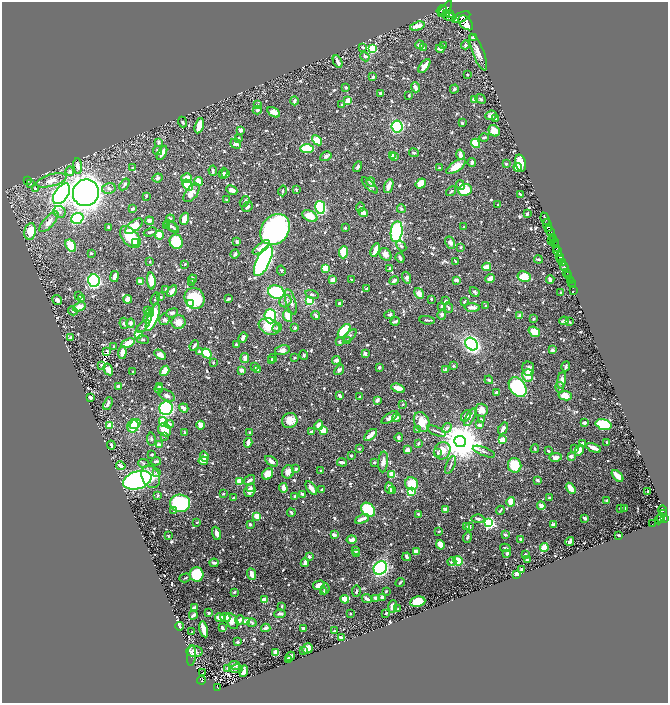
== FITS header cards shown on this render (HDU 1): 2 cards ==
NAXIS1  =                 1332
NAXIS2  =                 1401

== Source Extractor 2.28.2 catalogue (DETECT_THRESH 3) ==
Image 1332 x 1401 px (HDU 1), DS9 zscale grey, zoomed out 1/2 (1 PNG px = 2 x 2 image px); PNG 670 x 705 px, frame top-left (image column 1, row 1401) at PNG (2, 2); each listed source drawn as its Kron ellipse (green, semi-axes under 4 px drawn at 4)
Background 0.473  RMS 0.0081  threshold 0.0244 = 3 sigma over >= 5 px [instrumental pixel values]
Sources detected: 999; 43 cannot appear on this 1/2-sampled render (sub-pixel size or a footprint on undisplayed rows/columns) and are neither listed nor drawn; of the other 956, the 500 brightest by FLUX_AUTO listed and drawn (456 fainter detections omitted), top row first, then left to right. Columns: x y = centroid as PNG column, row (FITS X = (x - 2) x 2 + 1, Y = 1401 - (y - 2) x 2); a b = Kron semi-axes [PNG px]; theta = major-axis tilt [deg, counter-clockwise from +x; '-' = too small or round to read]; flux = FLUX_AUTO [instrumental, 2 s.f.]
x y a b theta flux
445 9 10 4 53 2200
442 10 5 3 - 770
449 13 3 3 - 1300
446 14 3 2 - 750
450 16 7 3 -16 2100
461 17 10 4 23 4600
466 23 9 5 -47 4400
417 26 8 3 16 18
473 38 3 2 - 4.5
420 45 4 3 - 6.2
465 45 4 4 - 2.8
443 46 3 3 - 2.3
363 47 4 3 - 2.7
423 48 4 3 - 3.6
373 49 3 3 - 110
440 49 4 4 - 5.9
478 52 19 5 -69 17
365 57 5 3 - 2.4
338 62 6 2 -64 10
424 66 8 3 53 18
467 75 2 2 - 3.2
373 77 3 2 - 4.3
415 87 5 3 - 11
346 88 3 2 - 6.1
454 89 4 3 - 2.8
381 93 3 2 - 5.7
409 95 3 2 - 2
475 99 4 3 - 18
480 99 6 3 -42 2.8
348 100 3 3 - 22
294 101 4 3 - 4.8
257 105 4 3 - 4.9
342 105 3 3 - 2.1
257 110 4 3 - 3.6
274 112 7 4 -32 12
491 115 6 4 23 6.4
495 119 3 3 - 2.6
183 122 5 3 - 2.6
462 123 3 2 - 2.5
199 126 8 3 75 32
397 127 6 5 - 200
240 130 4 3 - 3.6
494 131 6 5 - 18
484 137 4 2 - 3.5
238 139 3 3 - 2.5
317 140 6 4 -42 34
159 142 3 3 - 2.9
475 143 5 4 - 65
236 144 5 5 - 7.1
307 149 7 4 1 71
158 151 5 3 - 3
162 153 8 3 62 14
414 153 5 3 - 3.4
392 155 4 4 - 6.3
460 155 5 3 - 12
326 156 6 4 30 4.2
395 157 3 2 - 2.3
472 162 4 3 - 5.8
520 163 8 5 -75 24
506 164 3 2 - 3.8
78 166 8 4 -84 9.6
358 167 5 4 - 3.9
456 167 11 5 34 26
518 167 4 3 - 39
132 168 3 3 - 2.3
439 168 3 2 - 2.8
70 171 5 3 - 4.5
213 171 5 2 - 2.9
223 173 5 3 - 3
226 174 4 3 - 5
158 178 5 4 - 5.5
186 178 5 4 - 20
28 180 4 2 - 2.4
51 180 16 6 15 18
198 182 4 3 - 32
371 182 4 4 - 4
421 183 5 4 - 25
30 184 3 2 - 4.5
125 184 6 3 55 3.9
188 185 6 4 -53 49
370 185 10 4 -44 4.8
460 185 5 3 - 4.9
389 186 7 3 68 19
109 188 7 5 13 4.7
35 189 4 3 - 3.2
232 190 6 4 -26 13
296 190 4 2 - 2.1
465 190 7 6 - 45
283 191 5 3 - 2.6
451 191 5 2 - 2
86 193 13 13 - 1300
192 193 10 6 51 15
61 194 12 6 55 540
520 194 4 2 - 2.1
146 196 2 2 - 3.9
227 200 3 2 - 3
245 202 6 3 56 4.1
498 204 2 2 - 2.5
247 207 6 2 47 4.2
320 207 7 5 -79 200
360 207 4 4 - 2.8
132 209 4 3 - 3.7
401 209 4 4 - 3.1
60 212 6 5 - 4.6
363 212 5 3 - 7.8
527 213 4 3 - 3.3
310 216 8 5 -28 38
77 218 6 5 - 120
170 219 4 3 - 2.8
184 219 6 4 70 18
545 219 6 1 -66 120
149 221 4 4 - 5.3
49 222 13 5 48 12
167 225 4 3 - 2.7
547 225 6 2 -72 1400
134 226 10 5 39 37
171 226 8 4 -38 5.8
109 227 3 3 - 3.1
173 227 7 2 -46 2.8
464 227 2 2 - 2.1
345 228 2 2 - 2.5
275 229 17 13 51 470
30 231 8 5 80 29
550 231 6 2 -65 930
150 232 7 3 18 3.9
397 232 10 6 82 180
159 235 4 3 - 30
130 237 13 8 -49 71
553 237 3 2 - 110
553 240 2 1 - 130
551 241 3 1 - 79
136 242 3 2 - 85
176 242 7 6 - 72
237 242 4 2 - 4.1
450 243 6 4 -60 7.8
555 243 5 2 - 400
71 246 7 4 -57 37
401 246 6 3 -50 3
261 247 10 4 38 15
461 247 3 3 - 2.4
556 248 3 1 - 140
375 250 7 3 68 19
558 251 5 3 - 600
343 252 6 4 86 35
91 253 2 2 - 2.8
235 254 5 3 - 3.7
385 254 7 5 -55 11
560 257 4 2 - 1500
400 258 5 3 - 3.6
538 259 4 2 - 2.8
561 259 3 1 - 680
263 261 17 6 65 720
455 261 3 2 - 2.1
150 262 2 2 - 3.4
563 263 2 2 - 310
185 264 3 2 - 2.5
487 267 4 3 - 23
564 267 4 3 - 1100
326 268 4 3 - 24
390 268 3 3 - 4.2
281 271 5 4 - 2.3
566 272 3 2 - 230
568 276 2 2 - 89
114 277 5 2 - 19
524 277 6 5 - 33
406 278 6 4 -70 5.2
490 278 5 4 - 9.9
193 279 4 3 - 4.8
550 279 4 2 - 9
333 280 4 3 - 17
352 280 3 2 - 2.7
456 280 4 3 - 9
570 280 2 1 - 19
94 281 6 5 - 430
151 281 8 3 -84 33
394 281 5 2 - 10
140 282 4 3 - 9.9
192 282 4 3 - 3
571 282 2 1 - 12
572 285 2 1 - 11
166 289 4 3 - 2.3
366 289 3 3 - 3.3
172 291 6 3 57 13
574 291 2 1 - 5.5
276 292 8 6 -15 110
474 292 5 4 - 4.6
419 293 6 4 -58 11
561 293 2 2 - 4.8
312 294 7 4 -15 3.1
79 295 3 2 - 3.3
161 297 2 2 - 2
82 298 3 3 - 4.5
194 298 11 9 -59 86
128 299 4 4 - 12
155 299 7 3 72 2.3
228 299 4 2 - 5.7
431 299 3 2 - 2.3
57 300 5 3 - 9.1
285 301 6 5 - 6.7
310 301 4 3 - 49
446 301 3 2 - 2
291 302 13 5 -73 10
464 302 3 2 - 2.3
190 303 3 3 - 76
340 303 3 2 - 7.2
441 306 2 2 - 2.4
486 306 3 3 - 2.8
79 307 7 4 23 17
472 307 7 3 -3 13
448 308 5 3 - 3.2
73 311 5 3 - 2.3
147 311 3 3 - 5.4
150 312 4 4 - 4.3
172 313 6 4 19 5.8
390 315 5 4 - 5
442 315 5 4 - 4.5
270 316 7 6 - 100
288 316 6 3 -64 23
316 316 4 3 - 4.8
520 316 3 3 - 13
153 317 15 5 70 84
148 318 5 3 - 17
164 319 5 5 - 4.2
534 319 2 2 - 2.5
427 320 8 2 -5 3.3
395 321 5 2 - 4.7
564 321 5 2 - 5.3
179 322 7 6 - 16
569 322 3 2 - 2.4
124 323 5 4 - 4.4
131 323 4 4 - 7.6
143 326 8 4 45 4.4
269 326 11 8 -22 37
277 328 5 3 - 2.7
295 328 4 3 - 2.7
344 331 8 4 50 110
534 332 6 4 -40 23
138 334 3 3 - 76
350 336 8 3 43 4.1
243 337 5 3 - 12
70 338 3 2 - 4.5
143 340 6 4 -9 2.4
348 341 4 3 - 2.3
339 342 4 3 - 2.6
128 343 7 4 24 21
471 344 7 5 -47 450
194 345 5 2 - 4.7
236 345 3 2 - 4.7
114 346 2 2 - 2.2
282 350 7 5 12 8.8
552 350 3 3 - 4.1
107 351 3 2 - 3.4
199 351 3 3 - 4.8
122 352 6 3 84 13
365 353 4 3 - 5
207 354 5 3 - 89
160 355 6 3 -32 13
304 355 5 3 - 2.8
295 357 3 2 - 2.4
245 358 5 3 - 9.9
272 358 4 4 - 4.7
271 360 3 2 - 3.4
336 360 4 3 - 5.3
213 363 2 2 - 4.3
102 365 3 2 - 5.8
453 366 4 3 - 2.2
254 367 3 3 - 6.1
379 367 3 2 - 4.5
566 367 5 3 - 3.2
108 369 6 3 -58 18
528 369 7 6 - 8.2
242 370 3 3 - 9.4
258 370 4 3 - 2.5
339 370 6 4 52 5.2
446 370 3 3 - 6.7
165 371 5 3 - 25
132 372 2 2 - 2.1
528 375 6 5 - 29
489 380 4 3 - 2.9
562 380 9 4 81 8.8
118 386 3 2 - 6
160 387 3 3 - 6.1
518 387 11 7 -54 160
398 388 7 4 -21 19
560 388 5 3 - 2.4
159 389 4 3 - 2.8
497 392 4 2 - 6
167 395 9 5 -27 6.9
339 395 4 3 - 4.5
565 396 6 4 -10 19
90 397 3 2 - 7.7
360 397 2 2 - 2.6
377 400 3 3 - 8.5
108 404 7 3 68 6.6
403 404 3 2 - 2.4
166 408 7 6 - 460
184 408 5 3 - 9.6
481 410 6 6 - 15
466 416 6 4 52 6.7
390 417 9 3 35 13
470 417 10 3 60 3.2
396 418 4 2 - 7.8
481 419 3 2 - 2
290 420 8 7 - 22
163 422 5 4 - 42
422 422 10 7 -68 30
584 423 3 3 - 5.8
135 424 6 4 38 58
169 424 5 3 - 8.6
110 425 4 3 - 21
200 425 4 3 - 12
319 425 5 4 - 15
479 425 3 3 - 7.6
604 425 8 5 -14 150
133 426 7 5 74 100
447 428 5 4 - 5.5
503 428 6 3 57 9.2
165 430 7 6 - 33
417 430 4 3 - 3
323 431 4 3 - 22
436 431 10 2 -23 2.8
250 432 3 2 - 2.1
311 432 3 3 - 3.9
185 433 3 2 - 2.3
371 435 8 3 41 17
165 436 3 3 - 2.1
399 437 4 3 - 2.9
151 439 6 3 -81 3.2
502 440 3 2 - 47
460 441 6 5 - 6600
607 442 2 2 - 2.4
248 443 5 2 - 9.6
418 443 3 2 - 3.6
583 443 3 2 - 7.3
111 445 4 2 - 5.2
159 445 4 3 - 11
594 448 8 2 -22 22
359 449 4 3 - 2
535 449 4 2 - 2.6
575 449 3 3 - 4.9
407 450 3 3 - 14
579 450 6 4 60 12
442 451 9 8 - 21
548 451 3 2 - 3
484 452 12 3 -21 4.1
438 453 4 3 - 2.4
152 454 3 3 - 2.8
351 456 3 2 - 2.3
571 456 3 3 - 8.3
204 457 5 3 - 13
556 457 6 4 9 10
156 461 5 2 - 5.1
203 461 4 3 - 13
271 461 7 3 -33 11
342 462 5 2 - 5.5
374 462 2 2 - 3.2
383 462 10 5 85 11
144 463 5 4 - 3.2
450 465 10 2 67 2.8
515 465 7 6 - 49
121 466 4 2 - 18
296 469 3 3 - 4.4
320 471 2 2 - 2.2
288 472 7 5 66 11
156 473 4 4 - 2.1
268 474 6 5 - 16
392 474 3 3 - 74
617 476 7 3 -47 30
151 477 12 8 -66 27
137 480 15 8 18 450
250 480 6 3 34 7.1
537 480 2 2 - 8.1
240 481 4 3 - 30
411 484 7 6 - 38
251 487 3 3 - 3
283 488 5 4 - 11
311 488 8 3 -53 14
389 488 6 3 -82 7.9
571 488 6 3 -57 21
250 490 7 5 68 10
322 490 3 3 - 3.7
392 491 3 3 - 3
648 491 2 2 - 3.2
411 492 4 4 - 44
223 494 3 2 - 2.2
302 494 3 3 - 5.4
158 495 3 2 - 4
295 497 3 3 - 6.3
234 498 3 2 - 5.5
549 498 4 3 - 2.4
607 501 2 2 - 18
511 502 5 4 - 32
180 503 10 9 - 160
541 506 4 3 - 17
625 508 2 2 - 3.5
620 509 3 2 - 2.2
173 510 4 3 - 2.7
368 510 8 6 -46 77
445 510 4 3 - 9
500 510 5 2 - 2.7
663 510 4 2 - 160
291 513 4 2 - 2.8
663 513 3 2 - 260
418 514 2 2 - 7.6
257 516 3 3 - 25
585 518 3 3 - 8
661 518 5 4 - 350
665 518 4 2 - 430
362 519 7 3 25 13
478 519 6 4 -2 5
659 519 5 2 - 170
197 522 2 2 - 2
489 523 4 3 - 340
250 524 3 2 - 4.5
553 524 3 2 - 11
653 524 2 1 - 18
466 527 4 3 - 2.4
470 527 4 2 - 2.3
439 531 3 3 - 2.7
216 533 7 3 -70 9.9
334 535 3 3 - 8.6
505 535 4 3 - 3.1
619 535 4 2 - 2.5
168 536 3 2 - 2.1
467 537 5 3 - 4.1
520 539 2 2 - 3.5
352 540 5 3 - 8.6
570 542 5 3 - 8.1
440 545 5 4 - 28
544 547 4 3 - 23
505 548 5 2 - 2.9
356 550 3 3 - 5.9
416 551 3 3 - 23
507 553 4 3 - 4.8
357 554 4 2 - 3.5
525 554 2 2 - 2.4
309 557 3 3 - 5.9
407 557 4 2 - 5.4
527 560 3 2 - 4.4
458 561 5 4 - 57
452 562 4 3 - 3.3
214 563 4 3 - 5.7
305 563 4 3 - 7.6
380 568 7 6 - 310
522 570 3 2 - 5.6
196 574 7 7 - 110
252 574 6 3 -67 15
517 574 3 3 - 20
185 578 6 3 18 2.9
400 582 5 2 - 2.5
319 585 6 4 15 17
325 589 5 3 - 3.4
356 591 5 2 - 2.1
386 591 2 2 - 2.6
234 592 3 2 - 2.9
324 592 3 2 - 2.9
376 598 3 3 - 7.1
382 598 4 3 - 8.3
345 599 4 4 - 20
367 599 5 2 - 6
264 600 2 2 - 37
418 602 8 5 10 46
282 606 2 2 - 4.6
195 607 3 2 - 12
393 607 6 4 86 9.2
398 609 3 2 - 2.1
209 613 2 2 - 4.5
350 613 2 2 - 2.1
386 613 3 2 - 2.5
280 614 5 3 - 6.5
193 615 4 2 - 7.7
225 617 5 4 - 16
220 618 4 3 - 24
240 620 4 3 - 11
232 621 9 5 -56 16
246 622 3 3 - 24
252 623 4 3 - 3.7
179 626 4 2 - 2.2
222 628 3 2 - 6.4
266 628 5 3 - 7.3
303 628 4 3 - 3
204 629 8 3 -77 23
335 631 3 2 - 4.2
192 632 2 2 - 2.2
341 638 3 3 - 11
238 642 3 3 - 3.5
308 648 5 5 - 16
194 651 8 5 -4 11
304 651 2 2 - 14
276 652 4 3 - 15
191 655 10 4 86 4.3
290 656 5 3 - 10
288 659 4 2 - 9.7
234 665 6 3 -9 7.7
228 668 2 2 - 12
236 669 6 4 10 2.2
244 671 6 3 72 8.3
203 672 3 1 - 3.9
201 680 4 3 - 110
218 688 4 2 - 120
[456 fainter detections neither listed nor drawn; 43 sub-pixel or undisplayed-footprint detections neither listed nor drawn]